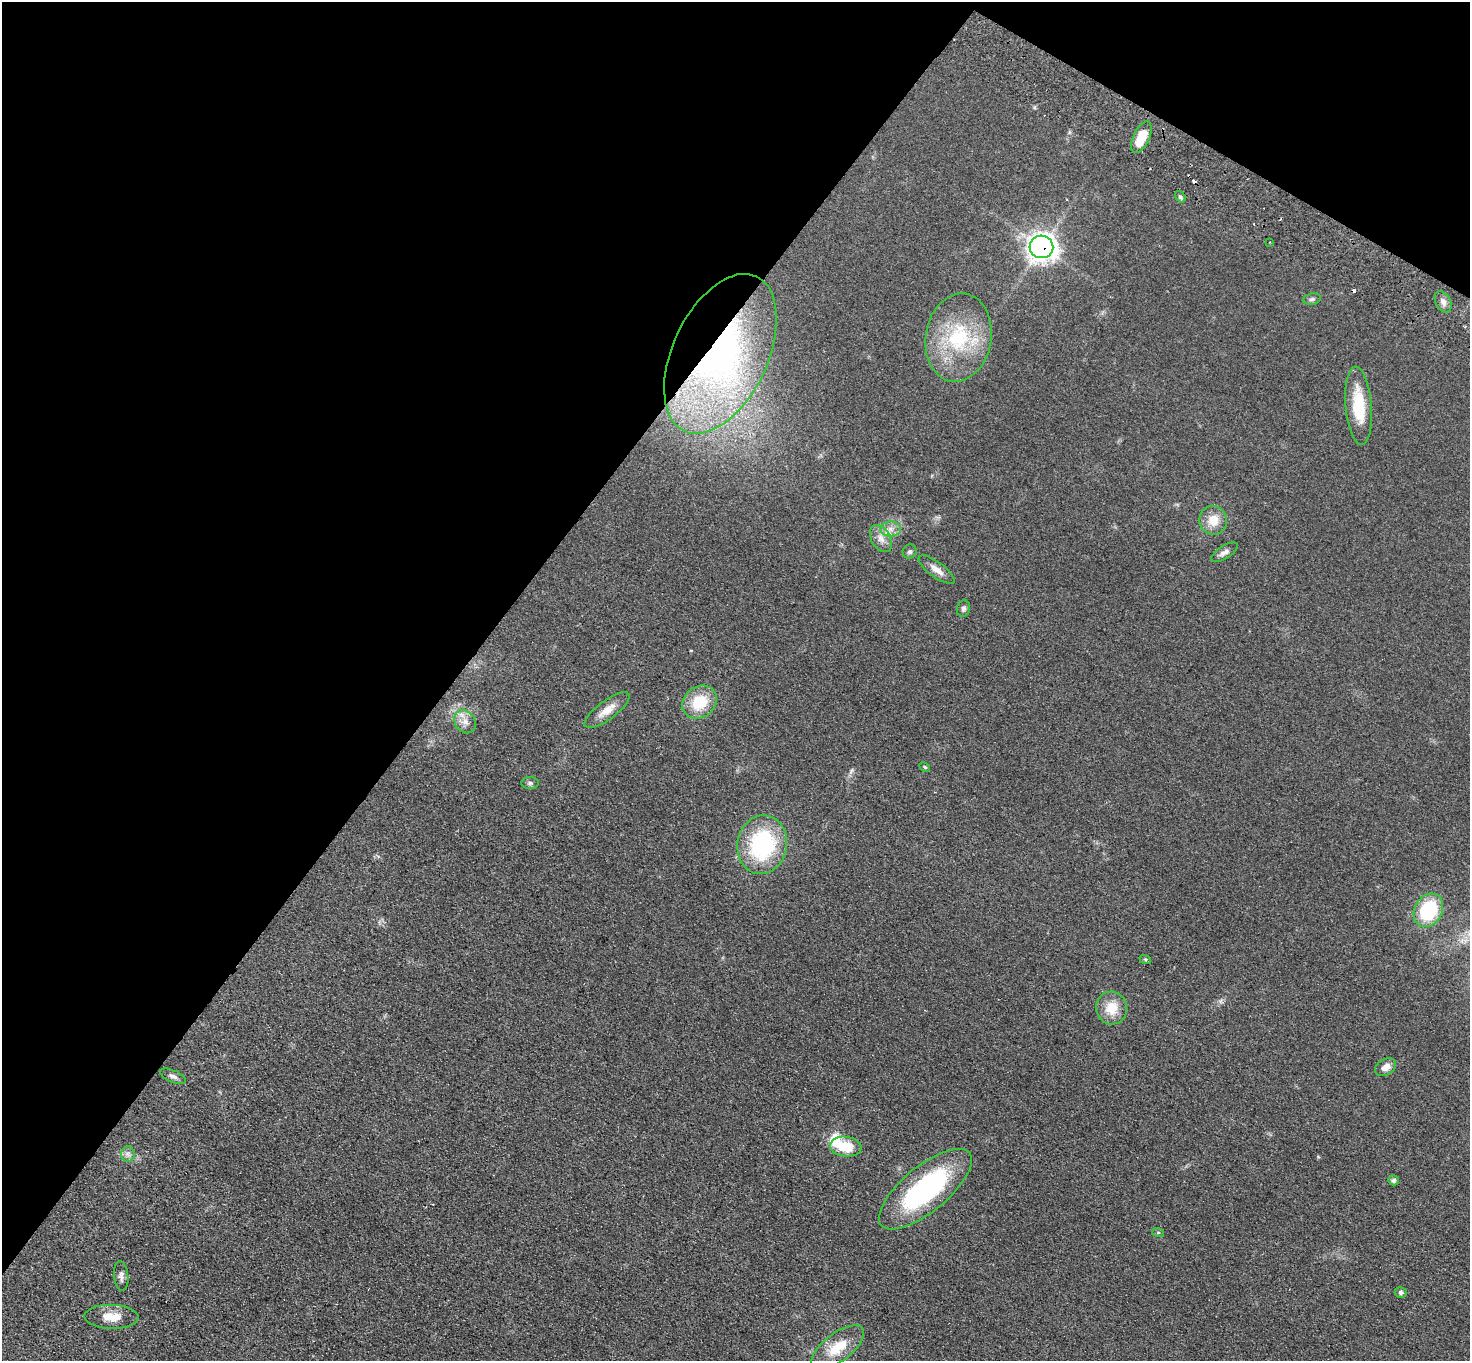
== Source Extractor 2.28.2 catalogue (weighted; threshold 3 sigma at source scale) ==
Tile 2 of 4 x 4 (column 2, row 1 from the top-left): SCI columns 1504-2971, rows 4280-5638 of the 5942 x 5980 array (HDU 1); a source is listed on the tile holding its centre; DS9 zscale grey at full resolution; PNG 1472 x 1363 px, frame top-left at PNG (2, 2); each listed source drawn as its Kron ellipse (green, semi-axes under 4 px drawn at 4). Shown black and unused: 35% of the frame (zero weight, under 2 of 3 exposures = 3% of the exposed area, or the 3 px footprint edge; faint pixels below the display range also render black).
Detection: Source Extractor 2.28.2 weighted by HDU 2 'WHT'; one run over the whole footprint, this tile lists its part. Background 0.0876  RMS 0.0099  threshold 0.0445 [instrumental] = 3 sigma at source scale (4.5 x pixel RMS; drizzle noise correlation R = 1.50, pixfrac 1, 0.05/0.05 arcsec/px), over >= 5 px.
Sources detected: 41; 1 inside a brighter object's white glare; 4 cosmic-ray / hot-pixel residue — neither listed nor drawn; the other 36 listed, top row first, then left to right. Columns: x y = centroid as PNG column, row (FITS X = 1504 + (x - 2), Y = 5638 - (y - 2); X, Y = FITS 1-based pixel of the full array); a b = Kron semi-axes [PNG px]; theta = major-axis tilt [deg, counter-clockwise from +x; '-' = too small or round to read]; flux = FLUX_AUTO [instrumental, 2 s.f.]
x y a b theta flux
1141 137 17 8 65 25
1180 197 6 4 -53 2
1270 242 3 2 - 0.68
1041 247 12 11 - 750
1312 299 9 5 10 2.4
1443 302 11 7 -60 5.7
958 338 44 33 81 78
720 354 85 47 65 260
1359 406 39 13 -85 39
1213 520 14 13 - 15
891 529 10 7 1 6.1
881 538 15 9 -60 8.3
910 552 7 6 - 2.2
1224 552 15 6 31 4.7
936 570 21 7 -36 8.5
964 608 8 6 79 2.5
700 702 18 15 37 33
607 710 27 9 36 12
465 722 12 10 -56 7.7
925 767 6 4 -28 1.2
530 783 8 6 0 2.3
762 845 29 25 81 110
1428 910 17 13 60 62
1145 959 6 4 -18 1.2
1112 1008 16 15 - 19
1386 1067 11 7 31 6.7
173 1076 14 6 -23 3.6
846 1147 16 10 -6 27
128 1154 7 7 - 3.5
1393 1180 5 5 - 2.1
925 1189 57 22 39 150
1158 1232 6 4 -18 1.4
121 1276 15 7 -85 4.4
1401 1292 6 5 - 2.3
111 1317 27 12 -1 15
838 1347 31 14 37 25
Overlapping masked pixels (flux is a lower limit): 2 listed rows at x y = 1041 247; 720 354